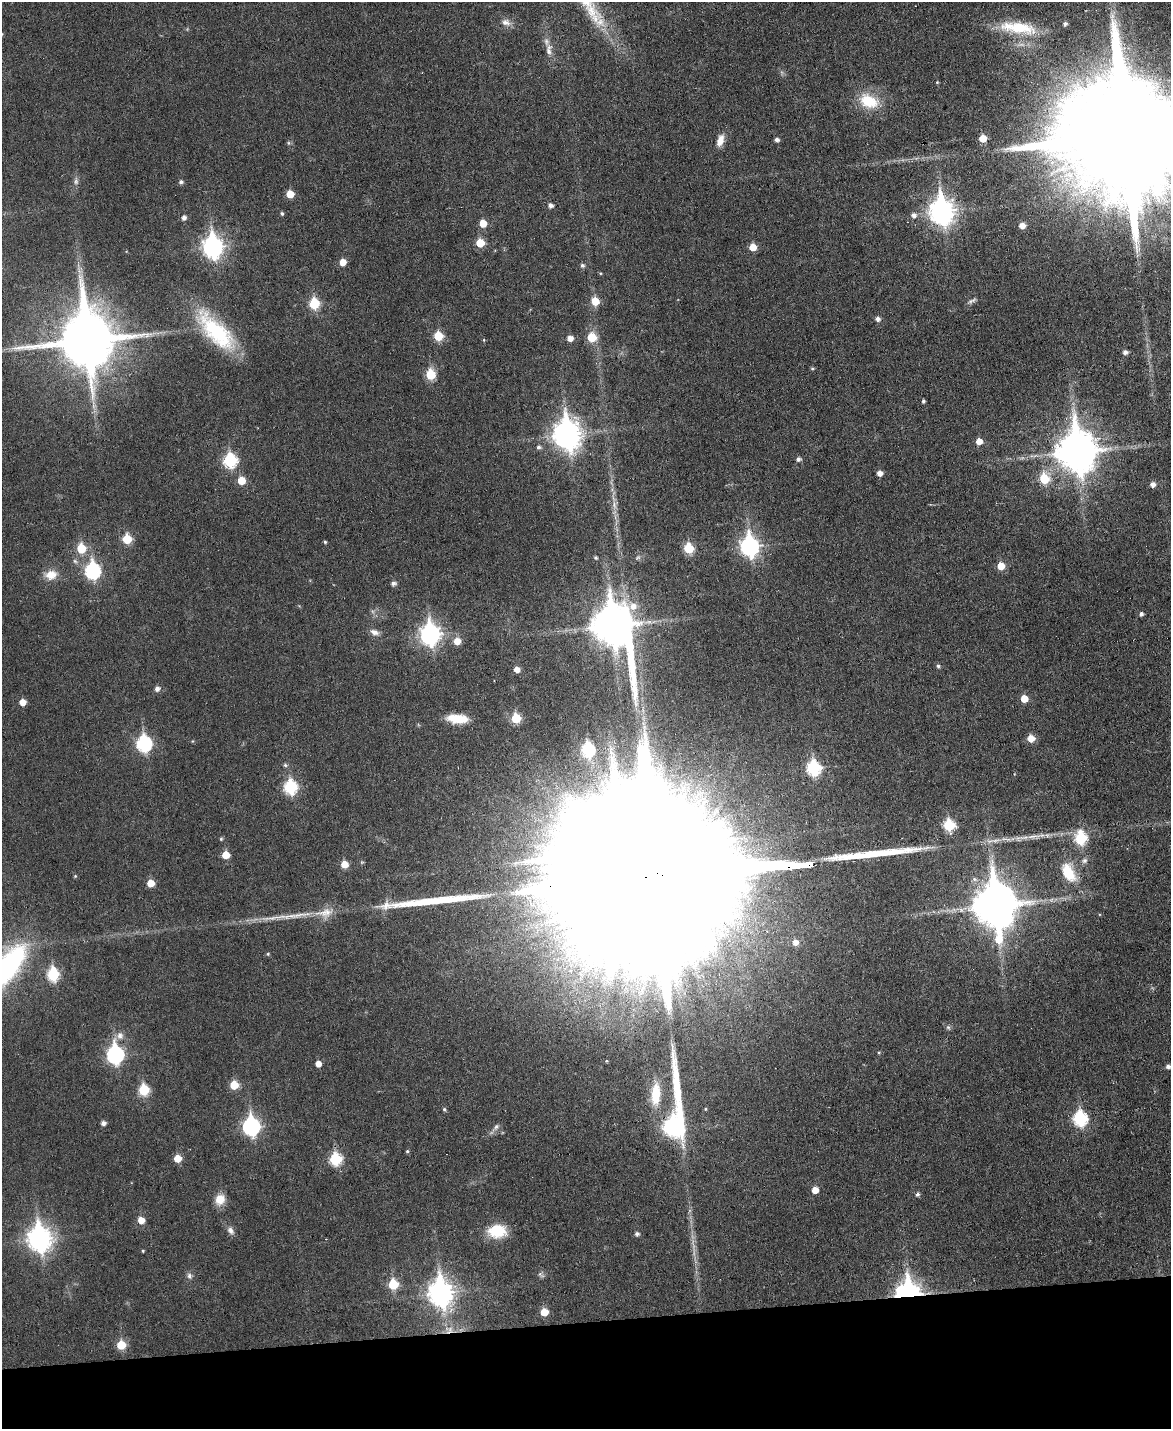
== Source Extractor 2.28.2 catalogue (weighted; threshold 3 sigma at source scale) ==
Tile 10 of 4 x 3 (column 2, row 3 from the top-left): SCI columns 1169-2337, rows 131-1557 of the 4676 x 4653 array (HDU 1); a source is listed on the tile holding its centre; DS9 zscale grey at full resolution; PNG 1173 x 1431 px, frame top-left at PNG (2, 2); no overlay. Shown black and unused: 7% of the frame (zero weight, under 3 of 6 exposures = <1% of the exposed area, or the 3 px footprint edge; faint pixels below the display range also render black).
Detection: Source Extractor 2.28.2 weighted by HDU 2 'WHT'; one run over the whole footprint, this tile lists its part. Background 0.0383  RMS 0.0043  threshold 0.0175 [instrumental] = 3 sigma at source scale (4.09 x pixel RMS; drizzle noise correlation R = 1.36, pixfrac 0.8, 0.05/0.05 arcsec/px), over >= 5 px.
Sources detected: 142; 1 too faint to see at this stretch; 2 inside a brighter object's white glare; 1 cosmic-ray / hot-pixel residue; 3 long thin detections or spike segments (spike, bleed or trail) — not listed; the other 135 listed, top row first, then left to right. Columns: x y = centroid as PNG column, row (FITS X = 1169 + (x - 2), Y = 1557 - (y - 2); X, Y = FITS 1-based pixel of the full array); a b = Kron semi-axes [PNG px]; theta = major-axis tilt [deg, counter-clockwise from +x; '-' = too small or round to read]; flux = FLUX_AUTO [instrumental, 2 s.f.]
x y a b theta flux
595 18 35 14 -39 13
506 22 12 8 -15 2.5
1065 24 5 5 - 1.2
1018 28 51 15 -8 20
2 34 4 4 - 0.48
549 50 19 9 88 3.7
937 82 4 3 - 0.38
869 101 25 16 -22 14
1126 136 44 29 2 26000
983 138 5 5 - 6.8
720 140 14 8 71 3.9
777 140 5 4 - 1.4
288 143 6 4 -89 0.6
76 181 10 6 -84 1.4
181 182 5 5 - 1.1
290 194 5 5 - 7
550 205 5 5 - 1.7
941 211 11 9 -83 340
282 213 4 4 - 0.67
914 215 7 7 - 1.7
184 217 5 5 - 1.6
483 223 6 5 - 6.2
1022 226 6 5 - 3.4
480 243 5 5 - 11
213 247 10 8 -83 210
753 247 5 5 - 6.6
343 262 6 5 - 4.8
582 265 5 5 - 1
79 270 13 5 -76 2
595 301 6 6 - 9
972 301 13 5 26 1.2
314 304 6 6 - 23
877 319 5 5 - 1.8
216 331 59 22 -46 37
438 336 6 6 - 13
591 337 6 6 - 12
570 338 5 5 - 3
86 340 18 17 - 3000
484 340 5 3 - 0.34
1125 352 5 5 - 1.6
812 368 5 3 - 0.47
431 374 6 6 - 18
923 401 4 4 - 0.75
567 434 12 9 -82 470
979 441 5 5 - 4.3
539 447 6 6 - 1.1
1077 451 14 12 -82 1200
798 459 6 5 - 1.2
230 460 7 7 - 46
880 473 5 5 - 2.6
1044 479 7 6 - 16
241 480 6 6 - 8
1153 484 6 5 - 2.1
614 505 15 5 -82 2.5
127 539 6 6 - 16
325 542 4 4 - 0.52
750 546 9 8 - 160
81 548 6 6 - 15
688 548 6 6 - 18
596 558 4 4 - 0.66
75 561 7 5 -45 0.94
1001 566 6 6 - 6.8
93 571 9 7 -85 69
51 575 15 12 10 5.5
393 583 6 5 - 1.5
1141 614 5 4 - 1.2
612 626 24 13 -69 1200
374 632 12 7 -19 2.4
430 634 9 8 - 200
457 641 6 6 - 5.4
938 666 5 5 - 0.81
517 669 5 5 - 3.3
157 689 6 5 - 1.9
1024 698 6 5 - 5.7
22 702 5 5 - 4.4
516 718 6 6 - 16
457 719 23 10 -4 9
1031 738 6 6 - 5.9
144 744 8 7 - 70
588 750 7 6 - 42
611 751 15 7 -76 2.8
285 765 5 5 - 0.83
813 768 7 7 - 53
290 787 7 7 - 46
949 825 7 6 - 26
1081 838 7 6 - 32
221 839 5 4 - 0.54
226 855 5 5 - 6.9
1084 861 9 7 44 1.3
344 864 6 6 - 5.8
1068 873 21 12 -64 13
75 876 5 4 - 0.39
663 876 171 32 4 130000
150 883 6 5 - 6
995 905 16 12 -83 1600
325 913 28 14 9 7.1
795 942 6 5 - 2.2
268 954 5 4 - 0.53
6 968 43 16 51 110
53 974 7 6 - 34
948 1027 7 5 -61 0.87
120 1036 11 9 -80 2.7
115 1055 9 7 -85 100
318 1064 5 5 - 3.4
1168 1067 6 4 -3 1.4
234 1085 6 6 - 10
144 1090 6 6 - 22
656 1094 30 12 87 13
444 1109 5 5 - 0.64
705 1109 5 3 - 0.38
1080 1119 8 7 - 55
103 1123 5 4 - 1.8
251 1126 9 7 -87 110
674 1126 53 9 88 140
496 1127 8 6 72 1.3
407 1151 4 4 - 0.5
177 1158 6 6 - 6.6
335 1159 7 6 - 34
815 1190 5 5 - 4.5
917 1194 5 5 - 0.96
220 1199 11 10 - 6.1
141 1220 6 5 - 5
230 1231 11 8 -51 1.9
497 1231 20 14 -2 14
637 1234 5 5 - 1.2
39 1239 10 9 - 290
143 1251 4 3 - 0.42
541 1275 11 5 -38 1.1
189 1276 8 6 -65 1.4
393 1284 6 6 - 17
440 1293 11 9 -83 340
908 1293 9 9 - 320
544 1312 5 5 - 8.8
450 1330 13 6 47 2.6
121 1345 6 6 - 13
Overlapping masked pixels (flux is a lower limit): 3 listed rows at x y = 663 876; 908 1293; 450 1330
Isophote crosses this tile's border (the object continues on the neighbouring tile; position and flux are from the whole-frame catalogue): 4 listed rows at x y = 2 34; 1126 136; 6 968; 1168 1067